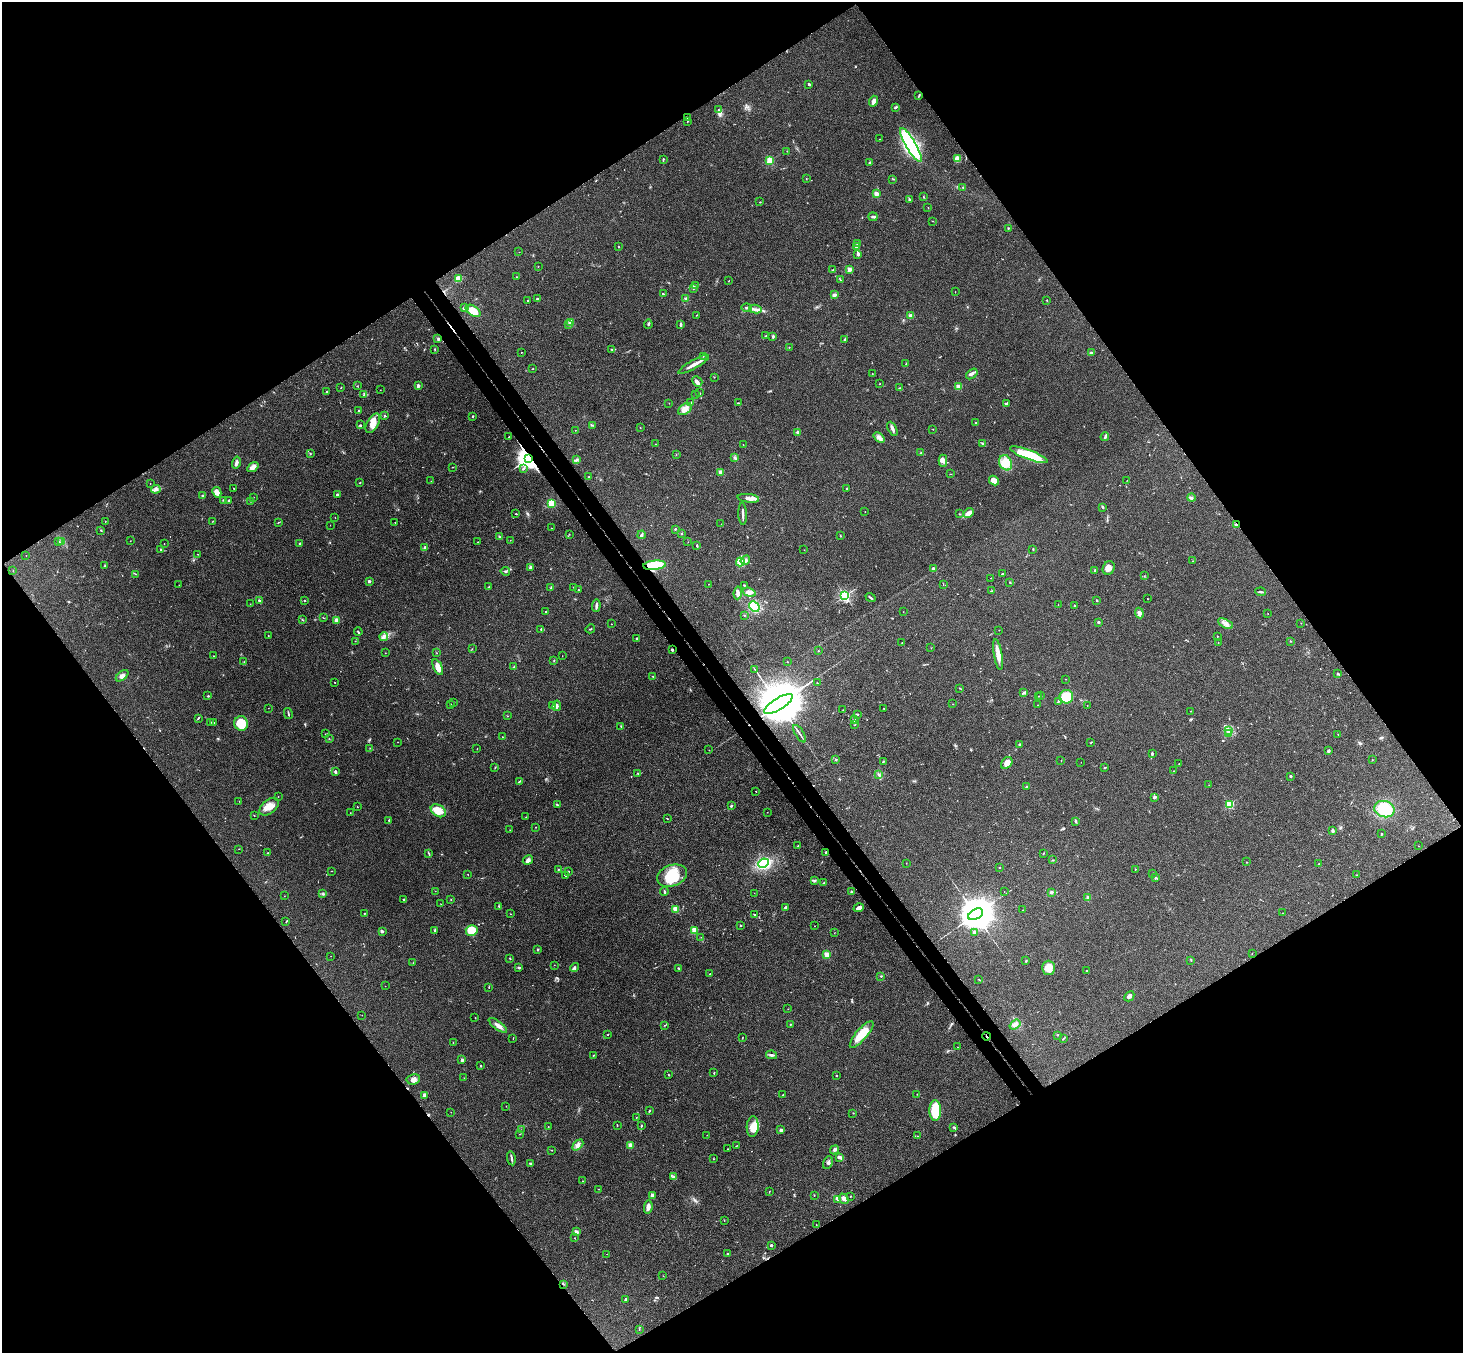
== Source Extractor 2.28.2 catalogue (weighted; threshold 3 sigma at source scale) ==
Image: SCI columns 53-5894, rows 332-5732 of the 5945 x 5927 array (HDU 1 of 3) = the unmasked area's bounding box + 8 px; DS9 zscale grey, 4 x 4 block average (1 PNG px = mean of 4 x 4 image px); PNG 1465 x 1355 px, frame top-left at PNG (2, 2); each listed source drawn as its Kron ellipse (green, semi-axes under 4 px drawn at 4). Shown black and unused: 50% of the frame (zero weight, under 3 of 4 exposures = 6% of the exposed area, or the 3 px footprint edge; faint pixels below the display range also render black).
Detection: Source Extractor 2.28.2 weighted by HDU 2 'WHT'. Background 0.215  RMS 0.0084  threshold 0.0377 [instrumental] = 3 sigma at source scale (4.5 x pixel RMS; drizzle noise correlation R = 1.50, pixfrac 1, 0.05/0.05 arcsec/px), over >= 5 px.
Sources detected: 560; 3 too faint to see at this stretch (4 x 4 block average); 3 inside a brighter object's white glare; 5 cosmic-ray / hot-pixel residue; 1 long thin detection or spike segment (spike, bleed or trail) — neither listed nor drawn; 13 coinciding with a brighter row at this scale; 19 inside a brighter listed object's ellipse — not listed separately; of the other 516, all 500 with FLUX_AUTO >= 0.862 (the completeness limit of this list) listed and drawn (16 fainter detections not listed), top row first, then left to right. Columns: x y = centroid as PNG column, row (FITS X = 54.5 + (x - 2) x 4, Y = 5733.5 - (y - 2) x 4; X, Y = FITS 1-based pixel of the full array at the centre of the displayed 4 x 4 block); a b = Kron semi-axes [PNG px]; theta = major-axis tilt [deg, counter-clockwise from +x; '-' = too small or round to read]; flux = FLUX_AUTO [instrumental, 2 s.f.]
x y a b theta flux
809 84 3 2 - 6.3
919 95 4 2 - 4.3
873 101 5 3 - 22
896 108 3 2 - 5.1
718 109 2 2 - 2.2
688 118 2 2 - 1.3
687 122 2 2 - 2
880 139 2 2 - 1.1
911 145 19 5 -59 890
787 151 2 2 - 2
663 159 3 2 - 4.2
958 159 4 3 - 41
770 160 2 2 - 320
870 163 3 2 - 7.7
806 179 2 2 - 1.3
893 179 2 2 - 2.3
963 187 2 2 - 3.1
876 194 2 2 - 140
923 197 2 2 - 2.1
909 200 3 2 - 7.3
760 202 2 2 - 2.8
928 208 2 2 - 1.6
873 217 4 2 - 8.8
933 221 2 2 - 1.5
1008 228 2 2 - 3.9
858 243 3 2 - 6.1
619 247 2 2 - 2.5
856 247 2 2 - 3.1
519 252 2 2 - 0.91
858 254 3 2 - 15
538 266 2 2 - 1.4
849 269 2 2 - 110
833 270 3 2 - 4.7
516 277 2 2 - 2.5
458 278 3 3 - 31
840 279 4 2 - 4.5
729 281 2 2 - 1.2
695 285 3 2 - 3
693 289 2 2 - 2.6
955 292 2 2 - 1
663 294 3 2 - 3.6
834 295 4 4 - 10
537 299 2 2 - 18
686 299 3 3 - 8.3
1047 300 2 2 - 1.9
528 301 2 2 - 5.4
465 308 4 3 - 8
747 308 5 2 - 8
755 309 6 2 -11 14
473 311 8 5 -34 83
697 315 2 2 - 1.8
911 316 2 2 - 99
571 322 2 2 - 160
648 324 4 2 - 5.9
681 324 4 2 - 11
568 325 2 2 - 4.9
766 335 3 2 - 1.6
773 336 3 2 - 8.8
438 339 4 2 - 6.6
844 339 2 2 - 3.7
789 347 2 2 - 1.8
435 349 2 2 - 4
612 349 3 2 - 5.2
521 352 2 2 - 1.9
1091 352 3 2 - 6.4
703 356 2 2 - 1.1
694 364 18 2 29 33
906 364 2 2 - 1.9
533 369 2 2 - 1.7
872 373 2 2 - 1.1
972 374 6 2 37 9.1
714 377 2 2 - 1.8
697 381 5 4 - 14
880 384 2 2 - 1.7
357 386 2 2 - 2.4
418 386 2 2 - 58
341 387 2 2 - 2.8
958 387 2 2 - 170
900 388 2 2 - 2.6
380 390 2 2 - 1.4
327 392 2 2 - 5
699 392 2 2 - 2.3
364 395 4 2 - 5.1
695 395 2 2 - 0.91
691 402 2 2 - 2.4
669 403 2 2 - 1.1
738 403 3 2 - 3.2
1006 404 3 2 - 5.4
685 409 8 5 36 35
359 410 2 2 - 3.6
385 416 2 2 - 5.6
473 416 2 2 - 16
373 423 11 5 59 38
976 423 3 2 - 3.8
360 425 2 2 - 2.7
592 425 4 2 - 4.2
640 428 2 2 - 1.2
892 429 7 3 -62 15
933 429 2 2 - 1.1
575 430 2 2 - 2.3
798 432 2 2 - 67
509 437 2 2 - 4.4
1105 437 4 2 - 8.5
879 438 6 4 -41 21
655 444 2 2 - 2
983 444 4 2 - 9.1
743 445 2 2 - 1.6
310 453 3 2 - 3.5
921 453 2 2 - 3
676 454 2 2 - 1.5
1029 455 20 5 -20 200
529 458 4 3 - 4800
735 458 3 2 - 5.7
576 460 3 2 - 6.3
943 461 6 3 90 14
236 463 6 2 76 20
1006 463 8 6 -65 83
253 467 6 3 35 26
452 467 2 2 - 2.3
523 468 3 2 - 5.1
720 472 2 2 - 87
950 474 2 2 - 1.5
589 477 2 2 - 2.9
994 480 5 3 - 49
1127 480 2 2 - 1
431 481 2 2 - 0.96
360 483 2 2 - 2.4
150 484 2 2 - 2.7
234 488 2 2 - 1.6
847 488 2 2 - 4.5
156 489 4 3 - 13
217 492 5 3 - 38
337 495 3 2 - 5.2
202 496 3 2 - 5.6
254 497 2 2 - 0.86
748 498 11 3 -8 28
1191 498 4 2 - 7.7
224 500 3 2 - 4.4
228 500 2 2 - 2.2
251 501 2 2 - 3.8
552 503 2 2 - 410
1103 507 3 2 - 4.9
865 512 2 2 - 1.4
969 513 5 2 - 44
516 514 3 2 - 3.5
743 514 11 2 -87 16
960 514 2 2 - 2.4
335 518 2 2 - 1.5
105 521 2 2 - 1.4
213 521 2 2 - 1.7
278 522 2 2 - 1.4
395 522 2 2 - 1.5
721 524 2 2 - 1.5
330 525 2 2 - 0.92
1236 525 4 2 - 6.3
551 528 2 2 - 1.3
675 529 2 2 - 4.7
101 530 3 2 - 2.4
682 533 2 2 - 1.5
569 534 2 2 - 2
642 535 4 2 - 9
840 536 2 2 - 2
499 537 3 2 - 6.1
510 540 2 2 - 1.1
58 541 3 2 - 5
130 541 2 2 - 1
62 542 3 3 - 9.8
478 542 2 2 - 1.7
688 542 2 2 - 1.1
164 543 2 2 - 1.4
300 543 2 2 - 5.5
697 546 3 2 - 5
425 548 4 2 - 12
160 549 2 2 - 2.4
1033 549 3 2 - 3
804 550 2 2 - 1.1
198 554 2 2 - 1.2
26 555 2 2 - 0.93
745 560 5 3 - 17
1192 561 2 2 - 1.2
740 562 4 3 - 130
654 565 11 4 5 190
104 566 3 2 - 3.6
531 567 4 2 - 6.1
1109 568 7 5 60 29
933 569 2 2 - 43
13 570 2 2 - 1.3
1095 570 2 2 - 6.7
505 571 5 2 - 6.4
136 574 2 2 - 1.4
1002 574 2 2 - 4.6
1144 576 2 2 - 2.1
991 578 2 2 - 2
369 581 2 2 - 39
1010 582 2 2 - 4.6
708 584 2 2 - 1.3
179 585 2 2 - 1.7
744 585 3 2 - 2.3
943 585 2 2 - 1.2
489 587 2 2 - 3.2
573 587 2 2 - 1.8
551 588 3 2 - 3.3
578 589 2 2 - 1.9
992 591 2 2 - 2.8
749 592 6 4 -18 17
1261 592 5 2 - 6.6
738 593 6 3 83 16
845 596 2 2 - 990
871 597 5 2 - 6.3
1147 599 2 2 - 1.7
304 600 2 2 - 3.3
1097 600 2 2 - 4.9
259 601 4 2 - 11
250 604 2 2 - 1.3
1058 605 2 2 - 1.4
1074 605 2 2 - 4.4
596 606 6 3 86 11
754 607 6 4 -48 140
546 611 2 2 - 5.1
903 612 2 2 - 1
1139 613 5 3 - 18
1268 613 2 2 - 1.3
744 615 2 2 - 2.9
323 618 2 2 - 1.8
302 619 2 2 - 2.4
336 620 2 2 - 100
1098 622 2 2 - 33
1301 623 2 2 - 1.2
611 624 2 2 - 3.2
1225 624 8 4 -29 23
541 629 3 2 - 4.1
590 629 5 2 - 3.4
999 630 2 2 - 1.2
358 632 4 2 - 6.3
268 636 2 2 - 3.6
1217 636 2 2 - 1.8
384 637 4 2 - 11
636 638 2 2 - 21
355 641 2 2 - 1.6
1290 641 2 2 - 2
902 643 2 2 - 2.7
1218 643 2 2 - 1.2
931 648 2 2 - 0.87
472 649 2 2 - 1.8
672 650 2 2 - 9.3
818 651 2 2 - 3.1
385 653 2 2 - 1.1
437 653 2 2 - 1.2
998 654 16 3 -80 54
214 656 2 2 - 1.7
562 656 2 2 - 0.91
554 660 3 2 - 2.8
787 661 2 2 - 1.8
244 662 2 2 - 1.2
438 667 9 4 -66 39
514 667 3 2 - 6.5
755 669 2 2 - 1.4
1338 673 2 2 - 5.4
122 676 7 4 40 18
653 676 2 2 - 2.2
1066 679 2 2 - 1.3
335 682 2 2 - 2.4
817 683 2 2 - 2.1
959 688 2 2 - 1.4
1023 693 4 2 - 5.8
208 696 3 2 - 4.1
1038 696 2 2 - 1.7
1041 696 2 2 - 1.2
1066 697 7 6 - 110
1058 701 4 2 - 6.1
454 702 2 2 - 1.4
451 704 2 2 - 1.5
778 704 16 5 32 52000
953 704 2 2 - 1.3
553 705 2 2 - 31
1038 705 2 2 - 1.6
557 706 5 2 - 13
1087 706 2 2 - 1.1
268 708 2 2 - 1
884 708 2 2 - 1.9
843 710 2 2 - 1.5
1191 711 2 2 - 1.1
288 713 5 2 - 6.6
858 715 3 2 - 2.9
508 716 2 2 - 1.3
198 718 3 2 - 4.6
855 719 3 2 - 2.9
211 722 2 2 - 2.8
214 723 2 2 - 3.3
241 723 7 6 - 140
855 724 2 2 - 3.1
621 726 2 2 - 2.3
1229 731 3 2 - 8.7
1228 733 3 2 - 4.4
325 734 2 2 - 0.9
800 734 10 2 -58 9.4
1338 734 2 2 - 1.6
502 737 2 2 - 1.6
329 739 2 2 - 2.8
398 742 2 2 - 1.2
1091 742 2 2 - 2.6
1019 744 2 2 - 18
370 748 2 2 - 1.6
477 749 2 2 - 1.4
709 750 2 2 - 1.2
1328 751 2 2 - 15
1152 754 2 2 - 9.4
836 759 2 2 - 3.6
1061 760 2 2 - 1.9
1372 760 2 2 - 1.8
883 762 3 2 - 4.4
1081 762 2 2 - 1.1
1007 763 6 5 - 47
1179 764 2 2 - 1.9
495 768 2 2 - 1.8
1105 768 3 2 - 3
335 771 3 2 - 8
1174 771 2 2 - 1.2
637 773 2 2 - 2.7
879 774 4 2 - 5.2
1290 776 2 2 - 6.4
520 781 3 2 - 5.9
1209 785 2 2 - 1
1026 787 2 2 - 6.5
756 791 2 2 - 1.4
278 797 2 2 - 2
1154 797 2 2 - 57
239 801 2 2 - 1
1230 804 2 2 - 380
557 805 3 2 - 6.1
731 806 2 2 - 8.3
269 807 11 6 38 47
357 807 2 2 - 1.6
1384 809 10 8 -15 170
438 811 8 5 -34 58
767 812 2 2 - 1.8
350 813 2 2 - 1
254 815 2 2 - 1.4
526 817 2 2 - 1.8
667 818 3 2 - 2.4
389 820 4 2 - 3.4
1075 821 3 2 - 8.7
536 827 2 2 - 1.7
510 830 2 2 - 1.1
1333 831 2 2 - 44
1382 834 2 2 - 13
798 846 2 2 - 2.2
1419 846 2 2 - 1.6
239 849 2 2 - 1
826 852 3 2 - 7.3
268 853 2 2 - 2.1
1044 853 2 2 - 3.5
429 854 4 2 - 3.5
528 860 5 3 - 13
1053 860 2 2 - 2.4
1247 862 2 2 - 3.7
764 863 5 4 - 240
906 863 2 2 - 1.3
1319 864 2 2 - 1.8
1000 868 2 2 - 4.4
558 869 3 2 - 3.7
1135 869 2 2 - 1.8
332 871 2 2 - 1.2
568 872 2 2 - 1.9
1152 873 2 2 - 2.1
468 874 2 2 - 3.7
1356 875 2 2 - 1.6
566 876 3 2 - 3.9
672 876 15 10 20 130
1155 878 2 2 - 8.6
814 881 3 2 - 4.8
824 882 3 2 - 2.5
435 891 2 2 - 1
664 892 4 2 - 5.1
851 892 2 2 - 2.5
1004 892 2 2 - 0.88
1051 892 2 2 - 49
323 893 2 2 - 2.4
754 893 2 2 - 0.88
284 896 2 2 - 0.95
1088 898 2 2 - 96
451 899 2 2 - 1.9
404 900 3 2 - 3.3
440 904 2 2 - 0.93
499 906 3 2 - 2.5
785 907 3 2 - 5.7
859 908 5 3 - 19
676 909 2 2 - 160
1022 910 2 2 - 1.3
1283 913 2 2 - 1.5
364 914 2 2 - 2.9
511 914 2 2 - 1.9
976 914 8 5 30 19000
755 915 2 2 - 4.3
286 922 2 2 - 2.5
740 926 2 2 - 12
814 926 2 2 - 1.3
435 930 4 2 - 5.2
472 930 6 5 - 100
694 930 2 2 - 200
382 931 3 2 - 11
975 932 3 2 - 11
834 933 2 2 - 1.2
701 937 2 2 - 1.6
538 950 3 2 - 4.1
1252 953 2 2 - 1
827 955 2 2 - 170
331 956 2 2 - 0.87
510 958 2 2 - 3.4
1191 960 3 2 - 2.2
1026 961 2 2 - 5.8
413 963 2 2 - 1.4
554 965 2 2 - 1.1
574 967 5 4 - 10
519 968 3 2 - 7.5
679 968 3 2 - 4.5
1048 968 7 6 - 57
1086 970 2 2 - 3.6
710 974 2 2 - 1.7
881 976 2 2 - 3.1
979 979 3 2 - 2.7
385 986 2 2 - 2.9
489 987 2 2 - 1.8
1129 996 5 3 - 16
788 1009 2 2 - 1.3
362 1015 2 2 - 0.92
475 1018 2 2 - 1.4
790 1024 2 2 - 2.4
498 1025 11 3 -37 24
665 1025 3 2 - 2.4
1015 1025 6 3 36 17
862 1034 17 5 49 110
607 1035 2 2 - 2.3
1058 1035 2 2 - 2.7
987 1036 4 2 - 4.2
513 1038 2 2 - 2.2
742 1038 2 2 - 1.6
1063 1038 2 2 - 2.5
453 1042 2 2 - 2.1
958 1047 2 2 - 1.4
772 1055 5 2 - 8.8
593 1056 2 2 - 2
462 1060 2 2 - 44
481 1066 2 2 - 10
714 1073 4 2 - 3.3
668 1074 2 2 - 2.1
837 1075 2 2 - 7.3
464 1078 2 2 - 1.3
413 1079 7 5 8 20
917 1094 2 2 - 1.8
783 1095 2 2 - 8.1
424 1096 3 3 - 23
506 1106 2 2 - 0.97
935 1110 10 6 -89 170
649 1111 2 2 - 5.7
451 1112 2 2 - 1.5
853 1113 2 2 - 2.7
636 1118 2 2 - 1.6
617 1125 3 2 - 2.6
641 1125 3 2 - 3.3
548 1127 2 2 - 1.9
753 1127 10 6 86 79
954 1127 3 2 - 5.9
521 1130 2 2 - 0.87
781 1130 2 2 - 55
520 1134 2 2 - 1.3
707 1135 2 2 - 1.2
917 1136 2 2 - 1.5
578 1145 6 3 46 19
630 1145 2 2 - 130
737 1145 2 2 - 1.5
727 1149 2 2 - 1.9
552 1150 2 2 - 1.6
834 1150 5 4 - 10
840 1157 4 2 - 22
511 1158 7 2 -81 9.6
713 1159 2 2 - 2
530 1163 3 2 - 5.2
828 1163 6 4 67 12
674 1176 2 2 - 3.9
583 1181 2 2 - 3.6
599 1189 2 2 - 1.3
769 1192 2 2 - 1.5
652 1195 2 2 - 71
814 1195 2 2 - 2.5
850 1197 2 2 - 2.1
838 1199 3 3 - 14
844 1199 5 3 - 23
648 1207 6 3 81 27
724 1221 2 2 - 1
816 1225 2 2 - 1.7
576 1232 4 3 - 11
575 1238 2 2 - 1.7
771 1245 2 2 - 28
607 1254 2 2 - 1.1
727 1254 2 2 - 18
663 1276 2 2 - 1.1
563 1284 2 2 - 3.3
626 1299 4 3 - 6.2
639 1330 2 2 - 1.2
Overlapping masked pixels (flux is a lower limit): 7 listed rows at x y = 529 458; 1236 525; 654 565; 672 650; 778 704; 826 852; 987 1036
Diffuse or blended objects may show on this block-average render without a row.